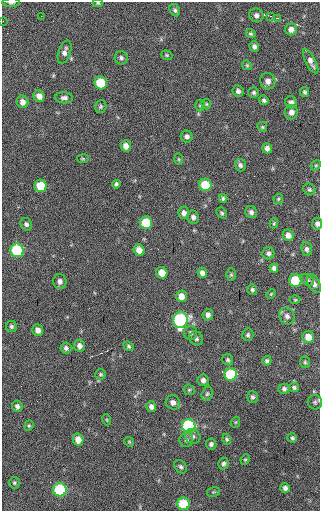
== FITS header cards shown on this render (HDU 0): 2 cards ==
NAXIS1  =                  318 / Axis length
NAXIS2  =                  509 / Axis length

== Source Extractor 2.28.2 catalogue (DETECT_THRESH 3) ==
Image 318 x 509 px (HDU 0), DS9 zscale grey, 1 PNG px = 1 image px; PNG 322 x 513 px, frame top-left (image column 1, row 509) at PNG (2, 2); each listed source drawn as its Kron ellipse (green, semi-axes under 4 px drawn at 4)
Background 39.9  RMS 7.4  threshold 22.1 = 3 sigma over >= 5 px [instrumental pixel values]
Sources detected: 115; all 115 listed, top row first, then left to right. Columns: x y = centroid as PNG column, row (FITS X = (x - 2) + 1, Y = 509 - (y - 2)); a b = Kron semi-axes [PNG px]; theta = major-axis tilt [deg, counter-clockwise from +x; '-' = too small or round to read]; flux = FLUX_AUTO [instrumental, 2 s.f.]
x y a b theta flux
11 3 9 4 0 1300
98 3 5 4 - 600
175 10 6 5 - 1100
256 15 7 6 - 1900
41 16 3 2 - 570
270 16 4 3 - 650
277 18 3 2 - 1200
3 21 2 2 - 320
291 29 6 6 - 2300
251 34 5 4 - 750
254 46 5 4 - 1500
65 52 12 6 72 2300
167 55 6 4 -21 620
121 58 7 6 - 1200
311 61 13 5 -62 2500
247 65 5 4 - 610
268 81 8 7 - 2900
101 83 6 6 - 21000
238 91 6 5 - 1400
254 92 5 5 - 1000
305 92 5 4 - 1000
39 96 6 5 - 2900
64 98 9 5 -1 1600
264 100 5 4 - 1000
22 102 6 5 - 2600
291 102 6 5 - 1500
206 104 5 5 - 630
200 105 6 5 - 790
101 107 6 5 - 930
291 112 7 6 - 2600
262 127 5 4 - 650
187 137 6 6 - 1500
126 146 6 5 - 3100
267 148 5 4 - 2000
83 159 6 3 8 530
179 159 6 4 -88 610
240 165 6 5 - 1300
316 165 6 4 45 650
116 184 4 4 - 960
205 185 6 6 - 16000
41 186 6 6 - 14000
309 189 6 5 - 1000
223 198 4 3 - 870
278 199 5 5 - 680
251 212 6 5 - 1400
184 213 6 5 - 2000
222 213 6 4 -51 790
193 217 6 6 - 1600
146 223 6 6 - 18000
274 223 5 4 - 580
26 224 6 5 - 1300
317 224 6 5 - 1600
288 235 6 5 - 2600
307 249 7 5 -80 1300
17 250 7 6 - 43000
139 250 6 5 - 3500
268 253 6 6 - 1300
274 268 4 4 - 1400
162 273 6 5 - 6500
202 273 5 4 - 2000
231 275 6 5 - 690
295 280 6 6 - 20000
307 280 7 5 -42 990
60 281 7 7 - 2000
314 283 10 5 -62 2000
252 290 5 5 - 1000
271 294 5 3 - 490
181 296 5 5 - 3400
295 300 5 3 - 450
208 315 5 5 - 2000
287 316 9 7 -56 2000
180 320 8 7 - 71000
11 326 5 5 - 1000
38 330 6 5 - 2500
191 333 7 6 - 1100
248 335 6 5 - 1000
308 337 6 6 - 5100
196 338 7 6 - 1400
79 346 6 5 - 1900
129 346 5 4 - 800
66 348 5 5 - 1400
228 360 5 5 - 900
267 361 5 4 - 1100
305 362 6 5 - 790
100 374 5 5 - 660
231 375 6 6 - 31000
203 380 6 5 - 1800
294 387 5 4 - 890
284 389 5 5 - 1300
189 390 6 5 - 640
207 394 7 5 73 920
252 397 6 5 - 1100
173 402 7 7 - 2400
315 402 7 7 - 1100
17 406 6 5 - 1600
151 407 5 5 - 1700
107 420 5 3 - 470
236 422 5 3 - 490
29 426 5 4 - 640
189 426 7 6 - 64000
193 436 8 7 - 1700
292 438 5 4 - 750
78 439 6 5 - 4300
227 439 5 4 - 790
186 440 7 6 - 1300
129 442 5 4 - 560
211 444 5 5 - 1200
245 459 5 4 - 600
223 464 6 5 - 1100
181 467 7 5 -55 1100
14 483 6 5 - 830
285 488 5 5 - 1600
60 490 6 6 - 41000
213 492 6 4 11 620
183 504 6 6 - 19000
At the frame edge (FLAGS 8, measured only in part): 5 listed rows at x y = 11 3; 98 3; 3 21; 317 224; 315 402